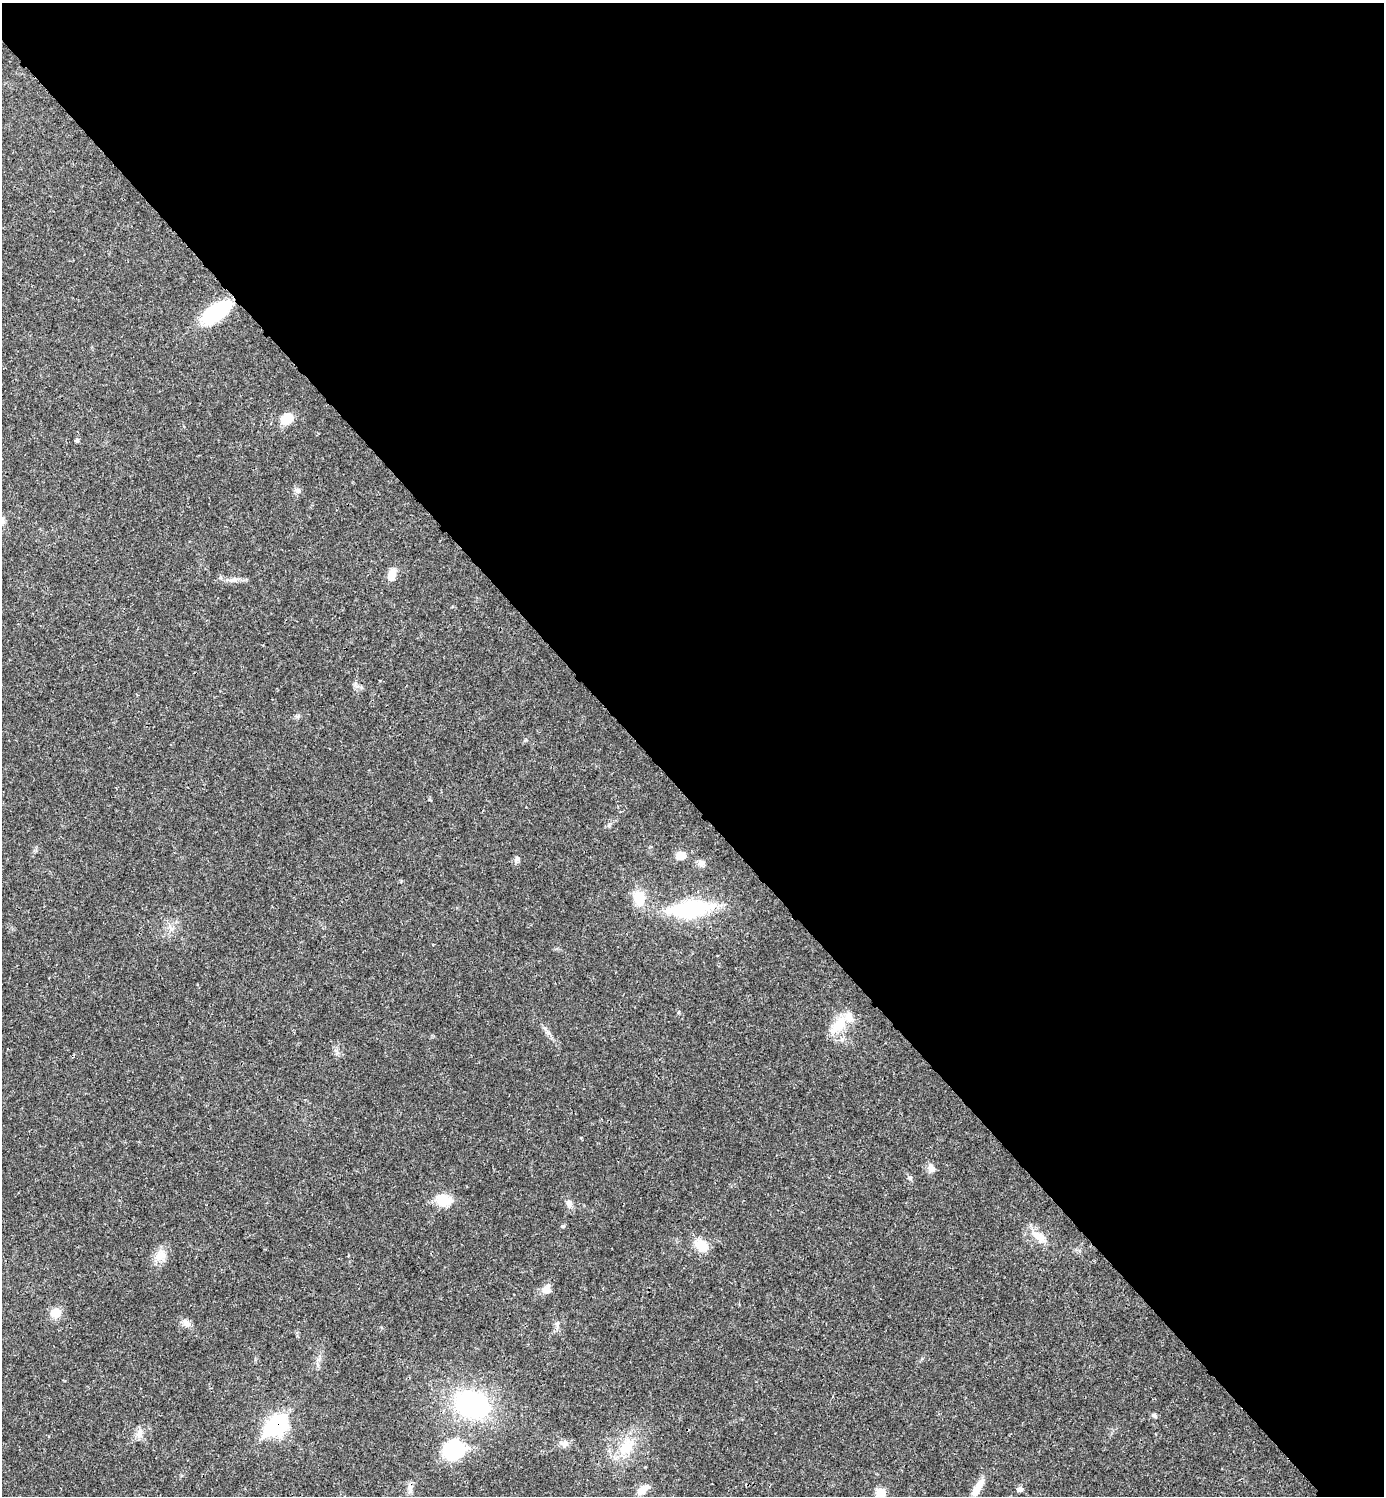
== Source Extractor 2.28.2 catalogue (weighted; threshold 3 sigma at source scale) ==
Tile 3 of 4 x 4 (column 3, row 1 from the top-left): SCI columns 3061-4442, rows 4483-5976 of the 5980 x 5981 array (HDU 1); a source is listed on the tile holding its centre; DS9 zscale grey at full resolution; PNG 1386 x 1498 px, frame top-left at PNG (2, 3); no overlay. Shown black and unused: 53% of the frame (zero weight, under 3 of 4 exposures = <1% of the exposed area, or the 3 px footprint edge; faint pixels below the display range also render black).
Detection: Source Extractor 2.28.2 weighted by HDU 2 'WHT'; one run over the whole footprint, this tile lists its part. Background 0.0194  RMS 0.0023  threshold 0.0102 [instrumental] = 3 sigma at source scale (4.5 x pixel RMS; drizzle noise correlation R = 1.50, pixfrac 1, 0.05/0.05 arcsec/px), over >= 5 px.
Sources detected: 38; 1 inside a brighter object's white glare — not listed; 1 inside a brighter listed object's ellipse — not listed separately; the other 36 listed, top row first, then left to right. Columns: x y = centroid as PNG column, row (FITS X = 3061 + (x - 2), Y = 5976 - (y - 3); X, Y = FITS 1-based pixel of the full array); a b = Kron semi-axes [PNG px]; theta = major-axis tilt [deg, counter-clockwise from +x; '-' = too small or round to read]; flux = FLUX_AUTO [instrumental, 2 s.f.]
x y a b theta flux
217 311 29 14 37 16
287 419 14 10 34 3.7
77 441 5 5 - 0.39
297 491 9 8 - 0.77
392 575 15 8 72 2.4
233 580 14 4 6 1
681 856 10 8 22 2.8
517 859 9 7 58 0.7
701 863 11 7 -65 0.94
639 898 18 14 -81 4.6
690 909 53 20 7 19
839 1025 27 14 45 5.5
931 1168 13 8 -59 1.3
910 1178 6 6 - 0.44
444 1200 20 15 -11 4.3
569 1203 9 8 - 1
563 1226 5 4 - 0.3
1038 1236 21 10 -40 2.8
701 1245 16 11 -29 4.4
160 1255 18 13 42 2.8
546 1289 11 9 55 1.8
56 1313 12 11 - 2.7
186 1323 12 8 -35 1.3
557 1324 7 4 -72 0.48
472 1404 33 25 -20 33
1154 1415 7 5 -33 0.47
278 1425 10 9 - 49
139 1434 11 7 85 1.2
564 1444 11 9 13 1.1
626 1446 27 18 81 6.6
454 1449 30 24 25 12
410 1488 12 7 -72 1.1
978 1488 26 8 60 3.1
1020 1489 7 7 - 0.69
642 1490 15 8 42 2
881 1493 7 7 - 5.9
Overlapping masked pixels (flux is a lower limit): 1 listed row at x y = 278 1425
Isophote crosses this tile's border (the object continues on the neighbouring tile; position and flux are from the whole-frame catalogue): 1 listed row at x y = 881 1493
Unlisted compact peaks at least as high as the median listed source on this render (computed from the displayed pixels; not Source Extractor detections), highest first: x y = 609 824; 679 1012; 298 716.